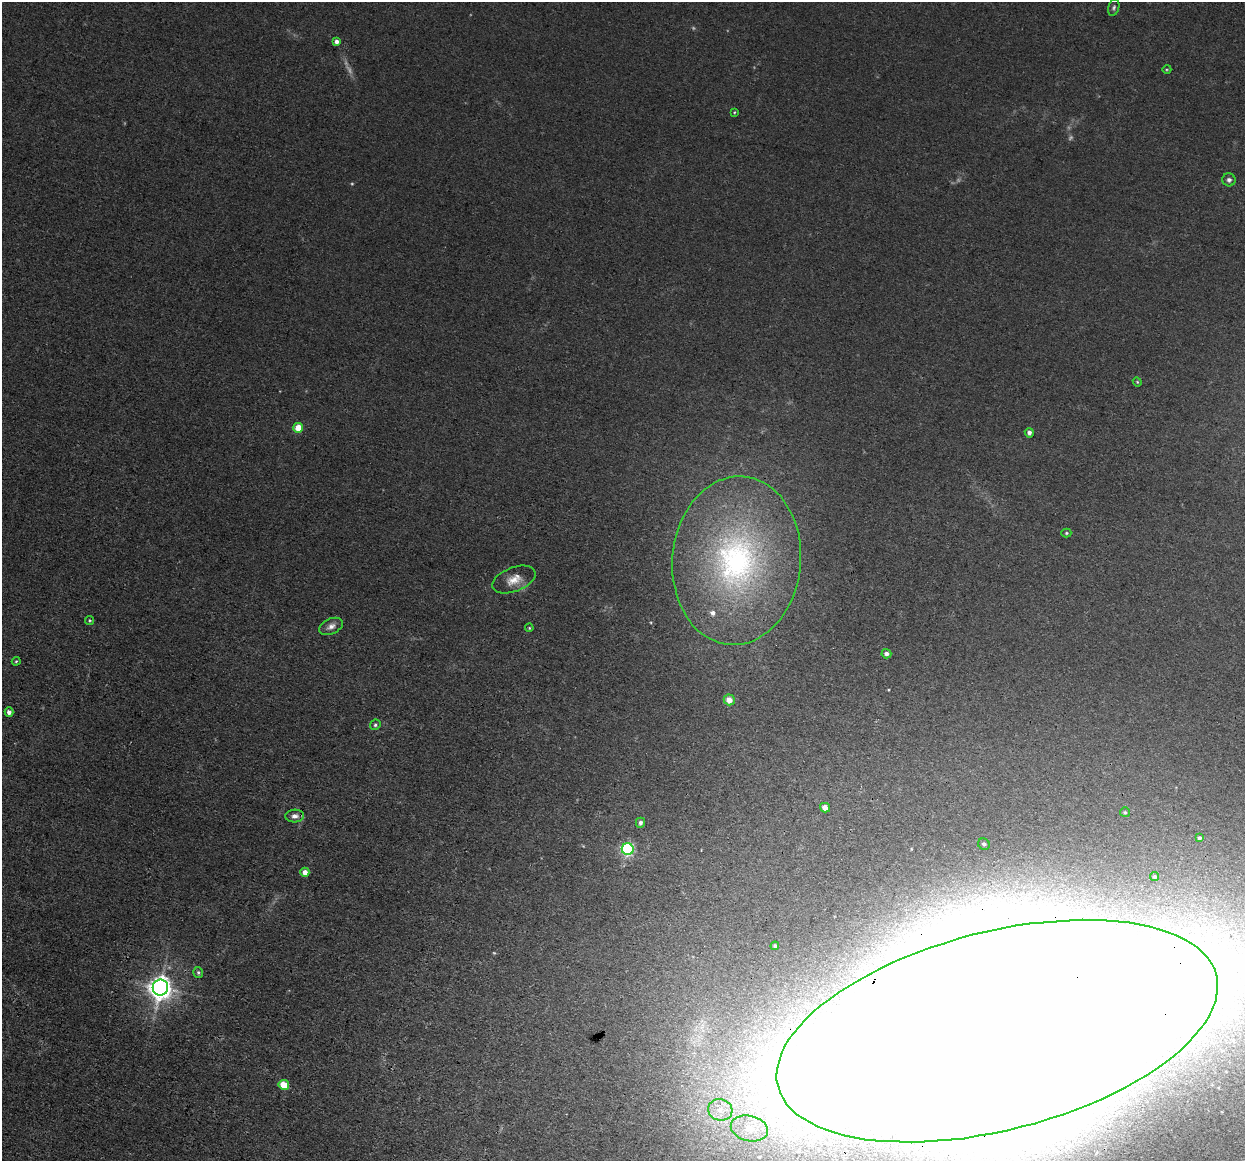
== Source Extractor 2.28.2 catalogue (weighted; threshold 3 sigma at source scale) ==
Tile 7 of 4 x 4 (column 3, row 2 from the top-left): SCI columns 2489-3731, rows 2561-3719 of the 4975 x 5000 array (HDU 1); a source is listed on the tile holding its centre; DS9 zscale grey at full resolution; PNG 1247 x 1163 px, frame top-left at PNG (2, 2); each listed source drawn as its Kron ellipse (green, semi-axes under 4 px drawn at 4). Shown black and unused: <1% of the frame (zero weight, under 3 of 4 exposures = <1% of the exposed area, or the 3 px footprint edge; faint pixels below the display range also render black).
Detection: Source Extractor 2.28.2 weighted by HDU 2 'WHT'; one run over the whole footprint, this tile lists its part. Background 0.046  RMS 0.0054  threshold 0.0245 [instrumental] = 3 sigma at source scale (4.5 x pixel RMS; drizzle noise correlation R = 1.50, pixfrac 1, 0.05/0.05 arcsec/px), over >= 5 px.
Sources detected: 40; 4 too faint to see at this stretch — neither listed nor drawn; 1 inside a brighter listed object's ellipse — not listed separately; the other 35 listed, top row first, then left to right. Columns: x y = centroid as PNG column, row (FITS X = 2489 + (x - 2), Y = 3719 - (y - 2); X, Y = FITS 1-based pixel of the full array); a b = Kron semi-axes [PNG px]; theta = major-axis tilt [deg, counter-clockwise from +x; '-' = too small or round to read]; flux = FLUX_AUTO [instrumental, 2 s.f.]
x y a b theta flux
1114 8 8 5 72 1.3
337 41 4 4 - 2.8
1167 69 4 3 - 0.52
734 112 3 3 - 0.53
1229 180 7 6 - 1.8
1137 382 4 4 - 0.59
298 428 5 5 - 13
1029 433 5 4 - 2
1066 533 5 4 - 0.78
737 561 84 64 85 180
514 580 23 12 21 8.3
90 620 4 4 - 0.67
331 626 12 7 25 3.3
529 628 4 3 - 0.57
886 654 5 4 - 2.1
16 661 4 3 - 0.71
729 700 5 5 - 5.8
9 712 4 4 - 2.2
375 725 5 5 - 1.1
825 808 5 4 - 4.8
1125 812 5 5 - 0.84
295 816 9 6 4 2.9
640 823 5 4 - 1.6
1199 838 3 3 - 1.1
984 844 6 5 - 1.5
628 849 6 6 - 110
305 872 4 4 - 4
1155 877 4 4 - 0.91
775 946 4 4 - 1.2
198 972 5 5 - 1
160 987 8 7 - 560
997 1031 226 99 14 9300
284 1085 5 5 - 17
720 1110 12 10 -16 7.9
749 1128 19 12 -13 13
Overlapping masked pixels (flux is a lower limit): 1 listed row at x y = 997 1031
Isophote crosses this tile's border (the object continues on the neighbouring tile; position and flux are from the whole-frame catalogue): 1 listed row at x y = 997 1031